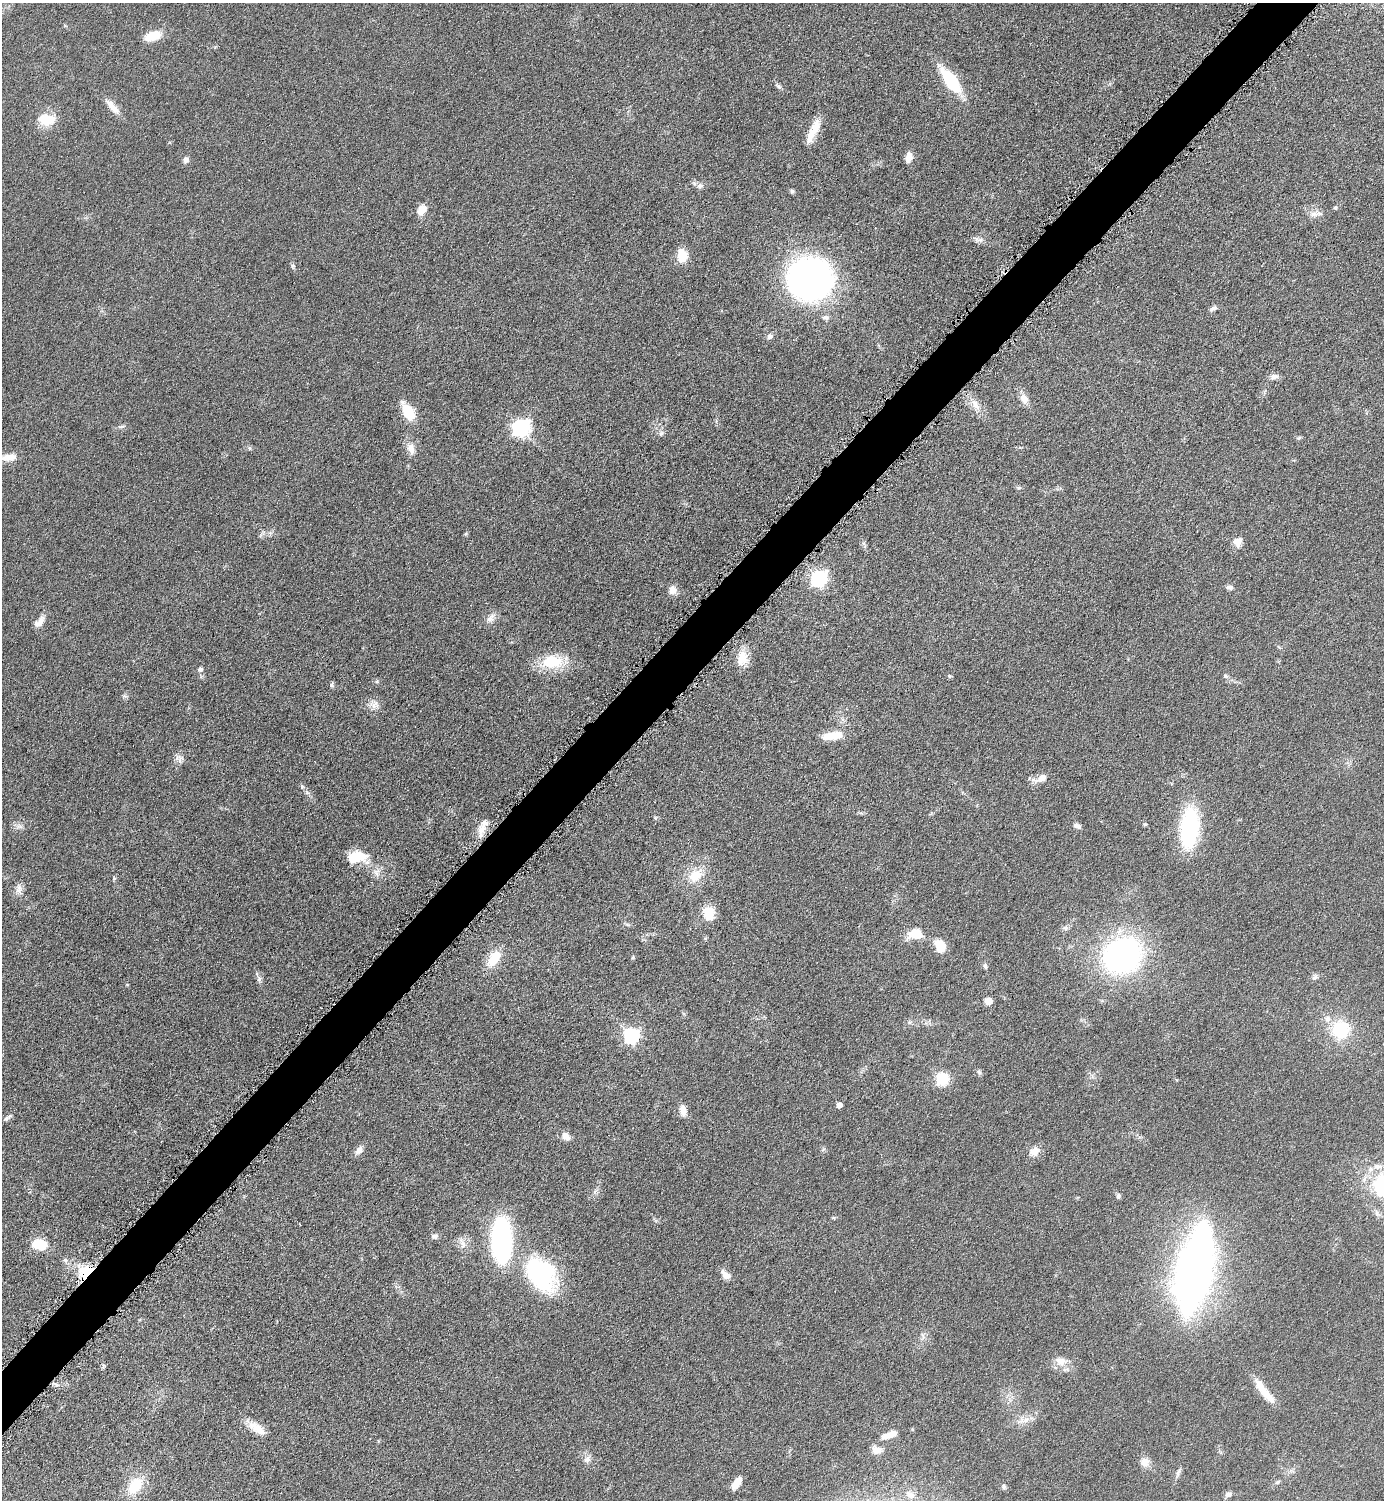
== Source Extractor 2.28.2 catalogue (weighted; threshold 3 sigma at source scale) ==
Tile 10 of 4 x 4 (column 2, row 3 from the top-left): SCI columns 1699-3080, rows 1513-3010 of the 6018 x 6018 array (HDU 1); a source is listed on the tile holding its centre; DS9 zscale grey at full resolution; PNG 1386 x 1502 px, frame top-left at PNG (2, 3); no overlay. Shown black and unused: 4% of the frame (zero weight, under 4 of 8 exposures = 1% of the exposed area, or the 3 px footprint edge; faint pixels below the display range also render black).
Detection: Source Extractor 2.28.2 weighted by HDU 2 'WHT'; one run over the whole footprint, this tile lists its part. Background 0.0766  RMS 0.0057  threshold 0.0234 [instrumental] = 3 sigma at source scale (4.09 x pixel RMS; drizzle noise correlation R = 1.36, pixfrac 0.8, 0.05/0.05 arcsec/px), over >= 5 px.
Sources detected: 114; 3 inside a brighter listed object's ellipse — not listed separately; the other 111 listed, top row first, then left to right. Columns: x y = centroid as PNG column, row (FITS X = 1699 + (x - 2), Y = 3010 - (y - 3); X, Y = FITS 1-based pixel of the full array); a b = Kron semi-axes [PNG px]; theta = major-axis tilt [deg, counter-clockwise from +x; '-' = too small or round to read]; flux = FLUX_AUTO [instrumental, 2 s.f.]
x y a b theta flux
153 36 16 9 17 11
951 80 32 13 -52 25
779 86 8 5 -41 1.2
112 106 25 7 -50 5.3
47 119 20 13 -4 13
813 131 33 9 63 9.2
909 157 11 7 80 4.4
186 160 8 7 - 2
700 186 8 7 - 2.1
792 191 6 5 - 0.89
1335 208 5 5 - 0.83
422 210 14 10 50 5
1316 214 21 6 6 3.3
976 239 12 5 -26 2
682 256 11 8 -81 13
293 266 6 5 - 0.93
810 279 43 39 -5 170
1214 308 10 5 23 1.6
825 317 8 6 1 1.6
769 336 8 6 27 1.7
1274 377 12 7 0 2.2
1024 399 14 9 -53 4.3
975 404 19 8 -57 5.4
408 411 16 9 -60 18
121 426 9 3 13 1
520 427 8 7 - 180
661 433 7 6 - 1.3
1299 438 6 5 - 0.75
249 448 6 4 -90 0.74
411 449 18 10 -71 4.7
9 457 20 9 8 5.5
1019 488 6 4 1 0.8
466 534 6 4 88 0.63
1237 542 12 11 - 4
819 578 7 7 - 130
1229 587 8 5 -12 1.5
672 590 9 9 - 4.6
491 618 14 9 47 3.4
40 622 18 8 67 3.6
742 658 20 15 86 8.8
552 662 25 15 4 20
200 669 7 6 - 1.4
950 676 6 5 - 0.75
1225 676 7 5 -14 1
377 681 5 5 - 0.81
332 685 7 6 - 1.1
374 704 14 12 -31 3.9
832 736 24 8 8 11
180 760 15 7 76 2.7
1042 778 14 9 31 4.5
302 787 6 5 - 0.88
307 793 7 4 -1 0.96
655 818 5 5 - 0.79
1145 824 6 4 -19 0.73
483 826 24 8 57 5.8
1077 826 10 6 -24 2
1189 828 36 16 85 63
356 857 25 14 3 14
696 876 22 16 36 12
114 878 5 5 - 0.72
19 889 16 8 -88 3.1
709 913 17 14 -81 9.4
1066 928 8 7 - 1.7
915 934 14 10 1 13
940 946 13 9 -64 11
1122 956 35 31 27 130
633 957 5 4 - 0.6
494 959 20 12 57 13
985 966 8 5 76 1.1
1315 977 8 6 29 1.5
259 979 8 6 88 1.5
988 1001 5 5 - 9.5
1328 1019 10 8 90 3.1
1340 1030 17 17 - 27
632 1036 7 6 - 120
979 1072 7 6 - 1.1
942 1079 6 6 - 55
839 1105 5 4 - 3.2
683 1110 13 7 -83 4.4
6 1119 8 6 48 1.3
565 1136 10 8 -41 4.3
359 1150 10 7 50 3.3
1034 1152 13 9 27 5.1
1382 1185 37 27 73 33
595 1191 7 4 72 1.1
1118 1196 7 5 -83 1.1
435 1236 9 6 -1 1.7
502 1240 30 12 -90 140
462 1243 18 6 -68 3
39 1244 12 9 -10 15
65 1260 6 6 - 1.2
1195 1269 70 24 76 440
85 1272 17 13 44 17
542 1275 36 26 -58 72
726 1275 13 8 -43 4.2
1060 1361 17 13 -25 5.9
103 1366 6 4 89 0.83
1264 1391 37 8 -52 9.9
1024 1420 20 6 13 4.2
257 1429 27 10 -35 7.3
886 1436 17 9 24 4.2
876 1450 14 9 -15 4.5
587 1459 11 7 42 2.2
1145 1462 13 12 - 3.8
1178 1471 14 4 65 1.6
1278 1482 7 4 27 0.93
736 1483 14 6 56 6.2
135 1486 24 15 52 15
1004 1486 7 5 -89 0.94
910 1495 14 10 -28 4.6
1229 1495 8 6 20 2
Overlapping masked pixels (flux is a lower limit): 1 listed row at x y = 85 1272
Isophote crosses this tile's border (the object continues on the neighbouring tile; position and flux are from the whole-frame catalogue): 1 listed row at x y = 1382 1185